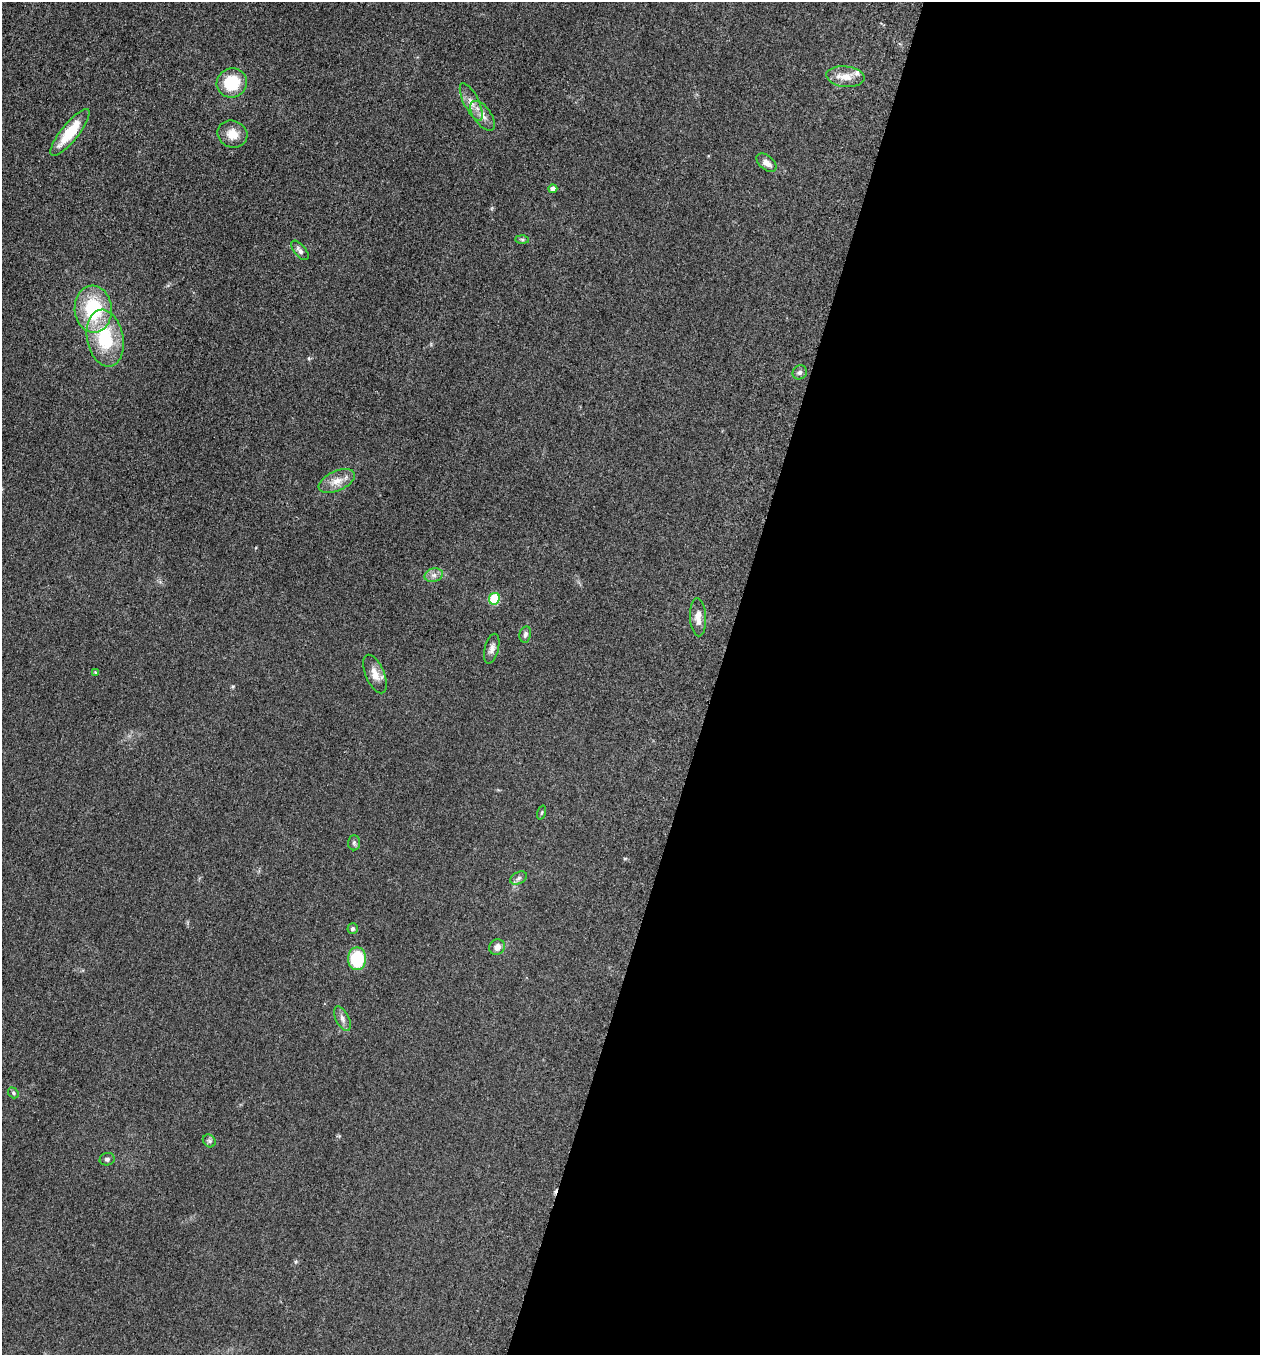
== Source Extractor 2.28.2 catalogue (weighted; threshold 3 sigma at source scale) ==
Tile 12 of 4 x 4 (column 4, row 3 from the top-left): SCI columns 3970-5227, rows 1370-2722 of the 5506 x 5461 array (HDU 1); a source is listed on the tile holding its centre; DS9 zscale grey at full resolution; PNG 1262 x 1357 px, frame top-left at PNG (2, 2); each listed source drawn as its Kron ellipse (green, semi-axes under 4 px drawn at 4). Shown black and unused: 43% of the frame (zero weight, under 3 of 5 exposures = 4% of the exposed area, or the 3 px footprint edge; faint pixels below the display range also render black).
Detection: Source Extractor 2.28.2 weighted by HDU 2 'WHT'; one run over the whole footprint, this tile lists its part. Background 0.0603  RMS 0.0062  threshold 0.0277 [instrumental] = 3 sigma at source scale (4.5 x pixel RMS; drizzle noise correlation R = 1.50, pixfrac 1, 0.05/0.05 arcsec/px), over >= 5 px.
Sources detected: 32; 1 inside a brighter listed object's ellipse — not listed separately; the other 31 listed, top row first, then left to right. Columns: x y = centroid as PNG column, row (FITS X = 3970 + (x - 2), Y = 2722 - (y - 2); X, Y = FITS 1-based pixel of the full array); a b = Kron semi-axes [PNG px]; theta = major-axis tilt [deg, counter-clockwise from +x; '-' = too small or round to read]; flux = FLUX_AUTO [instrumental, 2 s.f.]
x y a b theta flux
845 77 19 10 -6 7.6
232 83 15 14 - 24
471 102 21 7 -63 5.4
482 116 17 8 -54 5.1
70 132 29 8 51 20
232 134 15 13 -23 8
766 163 11 7 -39 4.1
553 189 4 4 - 3.8
522 240 6 4 -2 1
300 250 12 5 -50 2.4
93 309 23 18 -85 40
105 338 29 18 -79 35
800 372 7 6 - 1.9
337 481 19 10 24 7.1
434 575 9 6 15 2.7
494 599 6 5 - 37
698 617 19 8 -87 5.6
525 634 8 6 78 1.7
492 649 15 7 75 3
95 672 4 3 - 0.65
375 674 20 9 -67 6.5
542 812 7 3 71 0.71
354 843 7 6 - 1.3
519 878 9 5 28 1.8
353 928 5 5 - 1.6
497 947 8 7 - 3.7
357 959 11 9 90 29
342 1018 13 6 -64 2.8
13 1093 6 4 -50 0.99
209 1141 7 5 -45 1.3
107 1159 7 6 - 1.4